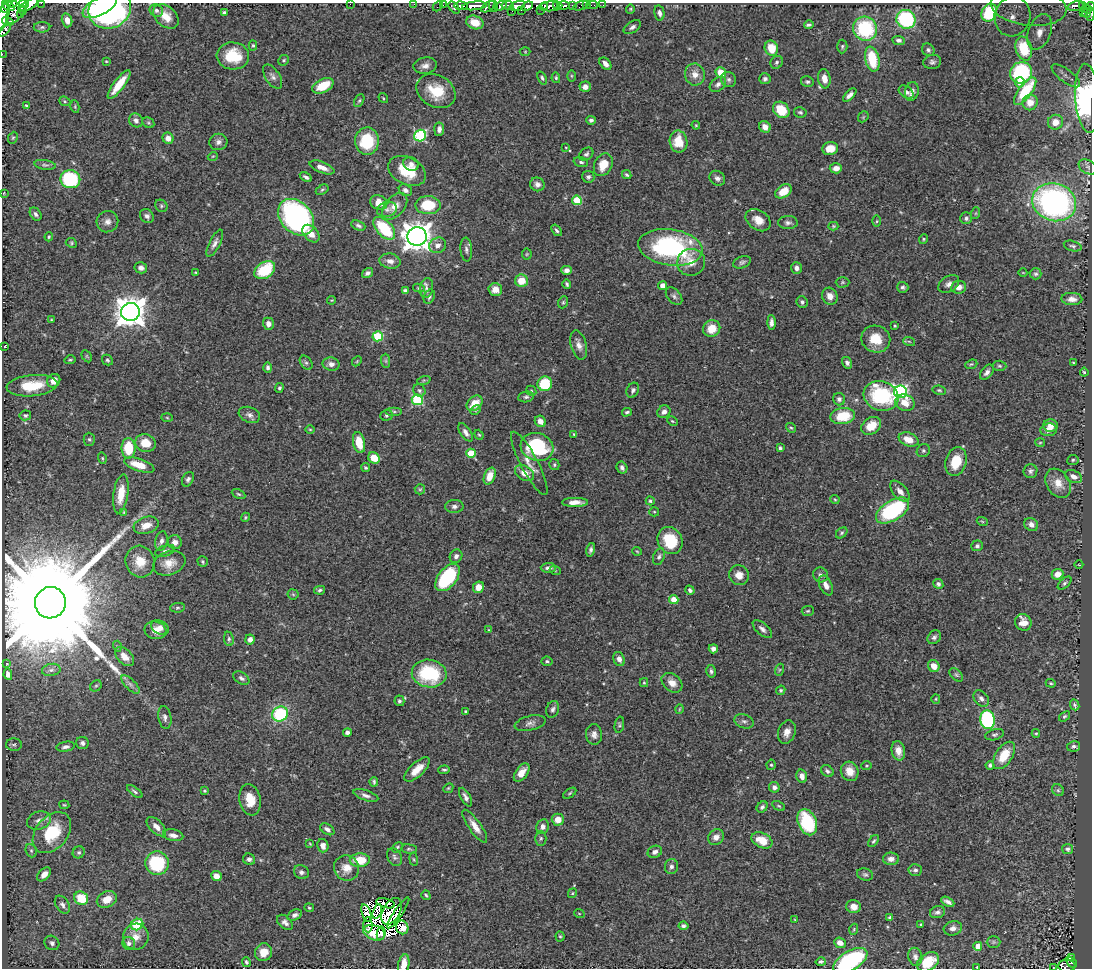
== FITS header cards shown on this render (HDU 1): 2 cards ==
NAXIS1  =                 1090
NAXIS2  =                  966

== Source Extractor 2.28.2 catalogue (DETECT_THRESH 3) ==
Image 1090 x 966 px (HDU 1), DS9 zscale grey, 1 PNG px = 1 image px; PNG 1094 x 970 px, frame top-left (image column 1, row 966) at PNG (2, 3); each listed source drawn as its Kron ellipse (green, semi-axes under 4 px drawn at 4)
Background 0.458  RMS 0.023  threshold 0.0686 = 3 sigma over >= 5 px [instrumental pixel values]
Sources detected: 500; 8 with non-positive FLUX_AUTO (blend fragments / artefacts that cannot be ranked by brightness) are neither listed nor drawn; the other 492 listed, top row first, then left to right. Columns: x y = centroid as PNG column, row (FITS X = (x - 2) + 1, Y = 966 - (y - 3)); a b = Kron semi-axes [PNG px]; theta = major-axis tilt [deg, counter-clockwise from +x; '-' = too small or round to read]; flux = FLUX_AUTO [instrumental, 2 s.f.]
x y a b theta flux
41 3 2 2 - 16
12 4 5 2 - 150
24 4 5 3 - 240
350 4 2 2 - 27
414 4 2 2 - 6.6
29 5 10 5 30 620
443 5 2 2 - 6.9
508 5 6 3 -4 69
586 5 2 2 - 2.4
592 5 6 2 0 8
603 5 2 2 - 2.5
8 6 7 4 -28 130
438 6 6 2 47 14
461 6 6 4 -2 220
474 6 12 4 5 480
493 6 6 4 -80 13
501 6 7 4 31 190
517 6 8 4 17 180
527 6 6 4 22 320
551 6 11 5 4 230
557 6 3 2 - 67
563 6 6 4 -3 130
572 6 4 3 - 31
581 6 8 3 18 32
1076 6 8 4 16 130
1082 6 4 3 - 63
1091 6 4 3 - 67
100 7 19 8 28 90
454 7 7 4 -50 75
488 7 8 4 33 77
544 7 4 3 - 120
1029 7 38 18 -6 82
110 8 22 19 36 290
5 9 4 2 - 58
17 9 17 7 61 640
630 9 5 4 - 1.7
1088 9 4 3 - 60
22 10 5 3 - 130
156 10 7 6 - 4.4
521 10 2 2 - 39
541 10 3 2 - 26
512 11 2 2 - 0.36
224 13 4 3 - 3.1
659 13 7 5 -78 5.2
989 13 9 7 64 88
1083 13 2 2 - 11
1086 13 5 3 - 26
1090 14 7 3 87 57
20 15 4 3 - 82
3 16 14 5 77 820
166 16 14 10 -41 20
1012 16 20 18 74 39
906 19 10 9 - 150
67 20 7 5 -76 10
8 21 6 3 -16 230
475 22 9 6 -20 24
809 25 5 3 - 2.9
42 27 8 5 1 3.4
632 27 9 5 32 4.8
865 29 12 11 - 120
5 30 8 4 51 14
1040 32 18 11 68 20
898 40 6 4 -7 4.5
253 45 5 4 - 2.3
842 46 7 5 88 2.9
771 48 7 6 - 30
1024 48 12 8 -75 35
928 50 7 6 - 3.8
525 52 5 3 - 1.4
2 54 2 2 - 4.2
233 56 16 13 -5 51
872 59 13 7 -78 56
284 60 5 5 - 2.8
106 61 3 3 - 1.3
777 62 7 6 - 3.3
932 62 9 7 11 4.7
605 64 7 5 -47 8.7
425 66 12 8 8 9.3
721 73 5 5 - 31
1021 73 11 10 - 86
695 75 11 10 - 14
571 76 6 4 -89 1.9
1066 76 17 6 -36 10
273 77 14 7 -57 6.4
542 78 7 4 -67 3
556 78 5 4 - 2.1
729 79 8 7 - 5
765 79 5 5 - 4.7
824 79 10 6 -81 14
807 82 6 5 - 3.3
1020 82 5 5 - 24
119 84 17 5 53 34
718 84 9 6 39 5.8
323 86 11 6 27 37
585 87 5 5 - 8.3
436 91 21 16 -29 50
912 91 9 6 76 6.8
1025 91 16 6 54 48
906 92 8 5 -35 7.7
850 95 8 4 44 6.6
383 98 5 3 - 1.4
1087 98 34 12 -86 630
65 101 6 4 -22 2.2
359 101 7 4 61 2.5
1030 102 8 7 - 18
26 106 4 3 - 2.5
75 107 6 4 -81 2.2
781 110 9 7 -45 42
800 112 6 5 - 2.8
863 117 6 4 48 2.1
136 120 7 6 - 5.7
591 120 5 4 - 3.6
1055 122 8 7 - 16
148 123 6 5 - 2.5
696 125 4 3 - 1.7
765 127 6 5 - 10
439 129 7 5 84 7.2
420 136 6 6 - 150
13 138 6 4 67 2.1
168 138 6 5 - 9.8
367 141 14 12 87 72
218 142 9 8 - 6.7
679 142 11 8 -81 33
566 147 4 2 - 1.2
830 149 8 6 13 19
586 154 8 6 38 3.7
213 156 5 3 - 1.4
581 162 7 4 -15 3.3
411 164 8 6 -23 6.1
45 165 11 5 -8 4.3
603 165 12 8 62 26
322 167 13 5 -21 11
1088 167 10 6 -32 5.4
836 168 6 5 - 10
407 171 20 13 -27 44
627 175 5 4 - 2.7
306 177 6 3 -32 4.2
588 177 6 6 - 4.3
717 178 8 7 - 6.2
70 179 10 9 - 120
537 184 7 6 - 6.1
322 190 7 4 30 2.4
405 190 7 5 -31 6.5
783 191 9 6 34 24
4 193 3 2 - 0.93
577 200 5 5 - 66
379 202 9 7 -22 19
1054 202 22 18 -18 460
428 205 12 9 -2 59
161 206 6 5 - 2.9
395 206 16 9 49 19
387 209 10 7 16 6.8
976 213 6 4 71 1.9
36 214 7 5 -55 4.3
147 216 7 6 - 5.4
296 217 20 15 -46 400
966 218 6 6 - 4.1
758 220 14 9 -35 18
877 221 6 4 89 1.8
107 222 11 10 - 9.1
788 223 10 6 2 5.3
358 226 7 4 -23 4
833 226 5 4 - 1.8
384 228 14 7 -47 77
557 230 6 3 -53 2.6
311 234 10 7 -45 15
417 236 9 9 - 2100
49 237 4 3 - 1.9
923 239 5 4 - 1.9
71 243 6 4 -24 2.2
215 243 15 5 63 7.2
438 245 9 7 29 8.3
1073 246 9 5 -16 3.9
670 247 32 18 -8 240
466 249 12 5 -85 5.4
527 254 5 5 - 1.8
390 261 10 7 -8 9
691 262 14 13 - 21
742 262 9 6 20 4
141 268 6 5 - 6.2
796 268 6 5 - 5.7
265 270 11 8 33 76
566 270 5 4 - 6.8
196 273 4 3 - 1.6
367 273 6 4 34 4.6
1023 273 4 3 - 0.94
1036 274 6 5 - 3.2
521 281 6 6 - 28
842 282 7 5 2 2.7
567 284 4 3 - 2.4
949 284 11 7 34 7.6
663 286 4 4 - 13
903 287 5 5 - 3.4
959 287 7 6 - 11
419 288 6 4 -9 2.6
426 288 10 6 79 5.8
495 290 7 6 - 12
405 291 4 4 - 5
674 296 10 6 -50 5
830 296 8 7 - 11
429 297 7 5 65 3.8
1072 299 10 6 -2 10
332 300 4 3 - 1.4
563 302 6 4 69 2.3
802 302 6 5 - 3.9
130 312 9 9 - 2500
51 320 4 2 - 1.1
771 323 7 4 -89 6
268 324 6 5 - 8.4
895 326 3 3 - 1.7
712 329 9 8 - 24
378 336 5 5 - 110
876 339 15 13 -20 34
909 341 6 3 -19 1.8
579 345 15 8 -74 11
5 346 3 2 - 1.6
87 356 6 4 -60 2.2
70 360 5 4 - 2.4
107 360 6 4 -48 3
357 361 5 4 - 1.7
386 361 7 4 -89 2.9
1073 362 4 2 - 1.2
306 363 8 5 -52 3.7
847 363 6 4 -58 4.7
331 364 8 6 -10 7.9
971 364 6 4 20 2.2
999 366 7 5 -3 2.9
268 367 5 4 - 4.2
987 372 9 5 52 6.3
1084 372 4 4 - 1.9
424 380 7 4 18 2.3
54 381 7 6 - 12
545 384 7 7 - 60
32 386 25 10 5 48
279 388 5 4 - 2.5
419 390 6 5 - 3.2
633 390 8 6 63 4.4
939 390 7 4 -10 2.4
531 391 5 4 - 2.1
900 392 6 6 - 310
881 396 18 14 -18 140
526 397 8 5 8 3.6
839 399 6 6 - 4.8
417 400 5 5 - 130
475 403 9 6 44 24
905 403 10 8 -21 19
475 410 6 4 27 2.2
394 412 8 4 0 2.9
627 412 5 4 - 2.6
664 412 7 6 - 7.2
25 415 5 5 - 2.7
249 415 11 7 -21 6.7
387 415 6 5 - 3.4
843 416 12 8 8 50
167 418 6 4 -3 1.7
540 421 6 5 - 11
672 421 6 4 -27 2
871 426 11 8 35 25
1050 426 7 6 - 11
791 428 5 4 - 2.2
310 429 5 3 - 1.5
1048 430 8 6 8 11
466 432 10 5 -55 6.4
574 434 4 3 - 2
479 435 5 3 - 1.6
89 439 6 5 - 2.9
908 439 10 6 -21 19
145 443 10 9 - 27
359 443 11 6 -77 35
1040 443 5 3 - 1.5
537 447 17 13 -17 120
128 448 10 7 90 58
780 448 4 3 - 3.2
923 451 7 6 - 3.6
471 453 4 4 - 43
102 458 6 4 -73 2
374 458 6 5 - 24
1073 460 6 5 - 2.7
956 462 14 10 72 39
529 463 35 8 -62 19
139 465 16 6 -19 31
554 465 5 5 - 2.5
366 468 4 3 - 2.2
622 468 6 5 - 5.1
1030 471 7 7 - 4.3
524 473 10 7 -31 15
490 476 9 5 68 21
1073 477 9 6 -25 9.2
188 479 8 5 59 4.2
1058 483 16 11 -58 20
420 489 5 5 - 2.1
900 491 12 7 -49 10
121 494 19 7 82 28
239 494 7 4 -26 2.6
835 499 5 3 - 1.5
650 501 4 4 - 2.5
575 502 13 4 1 12
454 506 9 6 1 5.3
893 511 18 10 33 170
124 512 3 3 - 1.5
654 512 5 4 - 1.8
245 517 5 4 - 1.8
982 521 5 3 - 1.5
1031 524 7 6 - 7.6
146 525 13 8 18 18
842 533 6 4 42 2.7
670 540 14 12 -59 65
161 541 10 6 78 6.7
175 542 7 6 - 8.1
977 546 6 5 - 3.6
591 550 7 4 78 3.9
165 551 10 5 17 4.3
637 551 5 3 - 1.3
456 556 7 6 - 5.2
659 557 9 5 71 4.2
140 561 16 14 -74 28
203 562 5 5 - 2.4
169 563 16 11 21 19
1079 565 4 2 - 1.1
548 568 7 5 0 6.2
555 570 5 3 - 1.8
1057 574 6 5 - 15
739 575 10 9 - 15
820 575 7 7 - 5.8
448 577 16 9 50 130
1065 583 8 4 42 3.3
938 584 5 4 - 4.6
826 585 10 6 -63 9.9
478 587 6 5 - 14
320 590 5 4 - 2.9
690 590 5 4 - 4.2
293 594 5 5 - 2.3
674 600 5 4 - 26
50 603 16 15 - 88000
177 608 7 5 6 2.6
808 611 6 5 - 2.3
1023 622 9 8 - 16
160 627 9 6 -25 8
762 629 12 6 -42 6
155 630 11 9 -12 15
489 630 3 2 - 1.2
934 637 7 6 - 4.4
229 639 7 4 -82 3
250 639 5 5 - 8.7
117 646 5 3 - 1.6
713 649 4 4 - 6.5
125 657 11 7 -45 16
619 659 7 5 -67 7.6
547 661 5 4 - 3
7 664 2 2 - 1
934 666 6 5 - 15
51 670 9 6 10 5.6
779 670 6 4 71 2.3
711 671 6 4 -75 3.5
8 674 5 4 - 5
429 674 17 14 -9 110
956 675 8 5 -45 3
241 678 9 5 -32 4.6
644 683 4 4 - 1.7
672 683 11 8 -40 15
1051 683 5 4 - 2
130 684 12 5 -45 6.5
96 686 6 5 - 2.5
781 690 5 4 - 2.5
981 698 9 6 -49 6.6
936 699 5 4 - 1.8
399 701 5 5 - 3.1
1075 705 6 4 -66 2.8
553 709 8 6 71 4.9
679 709 5 3 - 1.3
466 712 4 3 - 4.3
280 714 8 7 - 110
1064 716 6 4 38 2.6
165 717 11 6 -80 6.1
987 720 9 7 -84 170
744 721 10 7 -17 5.5
530 723 16 7 14 7.8
619 725 8 4 79 2.8
347 732 4 4 - 5.3
787 732 12 8 71 12
1036 733 4 4 - 1.8
594 734 10 8 -81 8.1
995 735 9 5 15 3.9
82 743 6 6 - 4.8
14 745 8 6 -2 3.4
1074 746 6 5 - 4.1
66 747 9 5 8 5.1
898 751 10 6 -79 13
1004 755 15 8 57 38
771 765 5 4 - 2.4
990 765 4 4 - 3.9
866 766 5 4 - 1.7
417 769 16 7 43 21
444 770 6 3 4 2.7
827 771 7 5 -34 4.1
850 771 10 8 -64 17
522 773 10 6 54 15
802 776 7 5 -75 9.3
374 782 5 3 - 2.5
774 787 5 5 - 6.3
448 788 5 4 - 2
1058 790 6 5 - 2.8
135 791 9 3 -36 3.3
204 791 4 3 - 1.7
570 793 7 3 36 2.2
366 795 13 5 -18 6.7
465 797 10 5 -61 5.8
250 800 16 10 -79 29
64 805 5 3 - 1.6
779 806 7 4 -27 2.1
762 807 6 5 - 4
39 820 12 8 16 10
558 820 6 6 - 17
807 822 13 9 -67 99
475 826 19 6 -55 15
156 827 12 6 -44 11
543 827 7 6 - 7.6
327 829 8 5 -32 5.8
52 833 23 16 51 74
173 835 10 5 -10 8.7
716 837 8 7 - 9.1
541 838 7 5 -90 3.3
762 840 11 7 -25 29
874 841 7 4 52 2.7
310 844 4 3 - 1.3
323 846 7 5 -76 8.2
397 847 6 4 44 2.4
409 849 7 4 -6 2.6
1067 849 5 5 - 3.3
31 851 7 5 -69 3.1
79 852 6 5 - 3.1
655 852 7 6 - 6.2
394 857 9 7 -58 4.7
249 859 6 5 - 4.5
414 859 7 3 -81 1.7
891 859 8 6 -3 9.3
360 860 10 6 2 40
157 863 12 11 - 87
671 866 7 6 - 4.8
346 868 13 12 - 18
915 870 6 6 - 4.3
301 872 8 6 -28 4.8
44 874 8 5 45 12
865 875 8 6 -21 3.7
216 876 5 5 - 12
572 893 5 4 - 1.6
426 895 5 3 - 2.2
81 898 7 6 - 42
107 899 10 8 24 21
948 902 7 4 -27 5.6
386 903 10 4 -15 2.3
62 905 10 6 -57 6.2
854 907 7 6 - 12
309 908 5 4 - 2.2
377 911 8 3 72 6.8
391 911 14 8 62 10
938 912 8 6 18 4.7
367 913 9 4 -69 1
398 913 18 4 56 9.8
579 913 5 3 - 1.4
295 915 7 5 25 5.5
889 917 4 3 - 2
795 920 4 3 - 1.2
285 922 9 6 -43 6.3
137 924 6 5 - 63
368 925 7 4 -88 1.3
921 925 3 3 - 2.8
684 926 5 4 - 4.3
402 927 7 6 - 49
953 928 9 7 15 6.9
854 929 5 3 - 1.5
374 933 11 7 -21 19
381 933 7 3 81 8.3
560 936 5 4 - 2.3
136 937 13 12 - 17
993 942 7 6 - 2.9
52 943 8 7 - 5
129 943 6 6 - 6.5
840 943 6 5 - 10
978 946 4 4 - 22
264 952 9 8 - 20
915 957 9 7 -78 6
1071 957 3 2 - 14
850 961 19 9 31 180
246 962 5 4 - 2.9
821 962 5 4 - 2.8
928 962 12 8 34 33
1071 962 6 4 -44 77
404 964 10 5 79 16
1067 966 8 6 1 87
977 967 3 2 - 1.3
1054 968 3 2 - 0.92
At the frame edge (FLAGS 8, measured only in part): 21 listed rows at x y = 41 3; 12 4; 24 4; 350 4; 414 4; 29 5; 1091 6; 1029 7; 110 8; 17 9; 1090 14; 3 16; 5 30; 2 54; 1087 98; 850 961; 928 962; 404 964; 1067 966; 977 967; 1054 968
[8 non-positive-flux detections neither listed nor drawn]